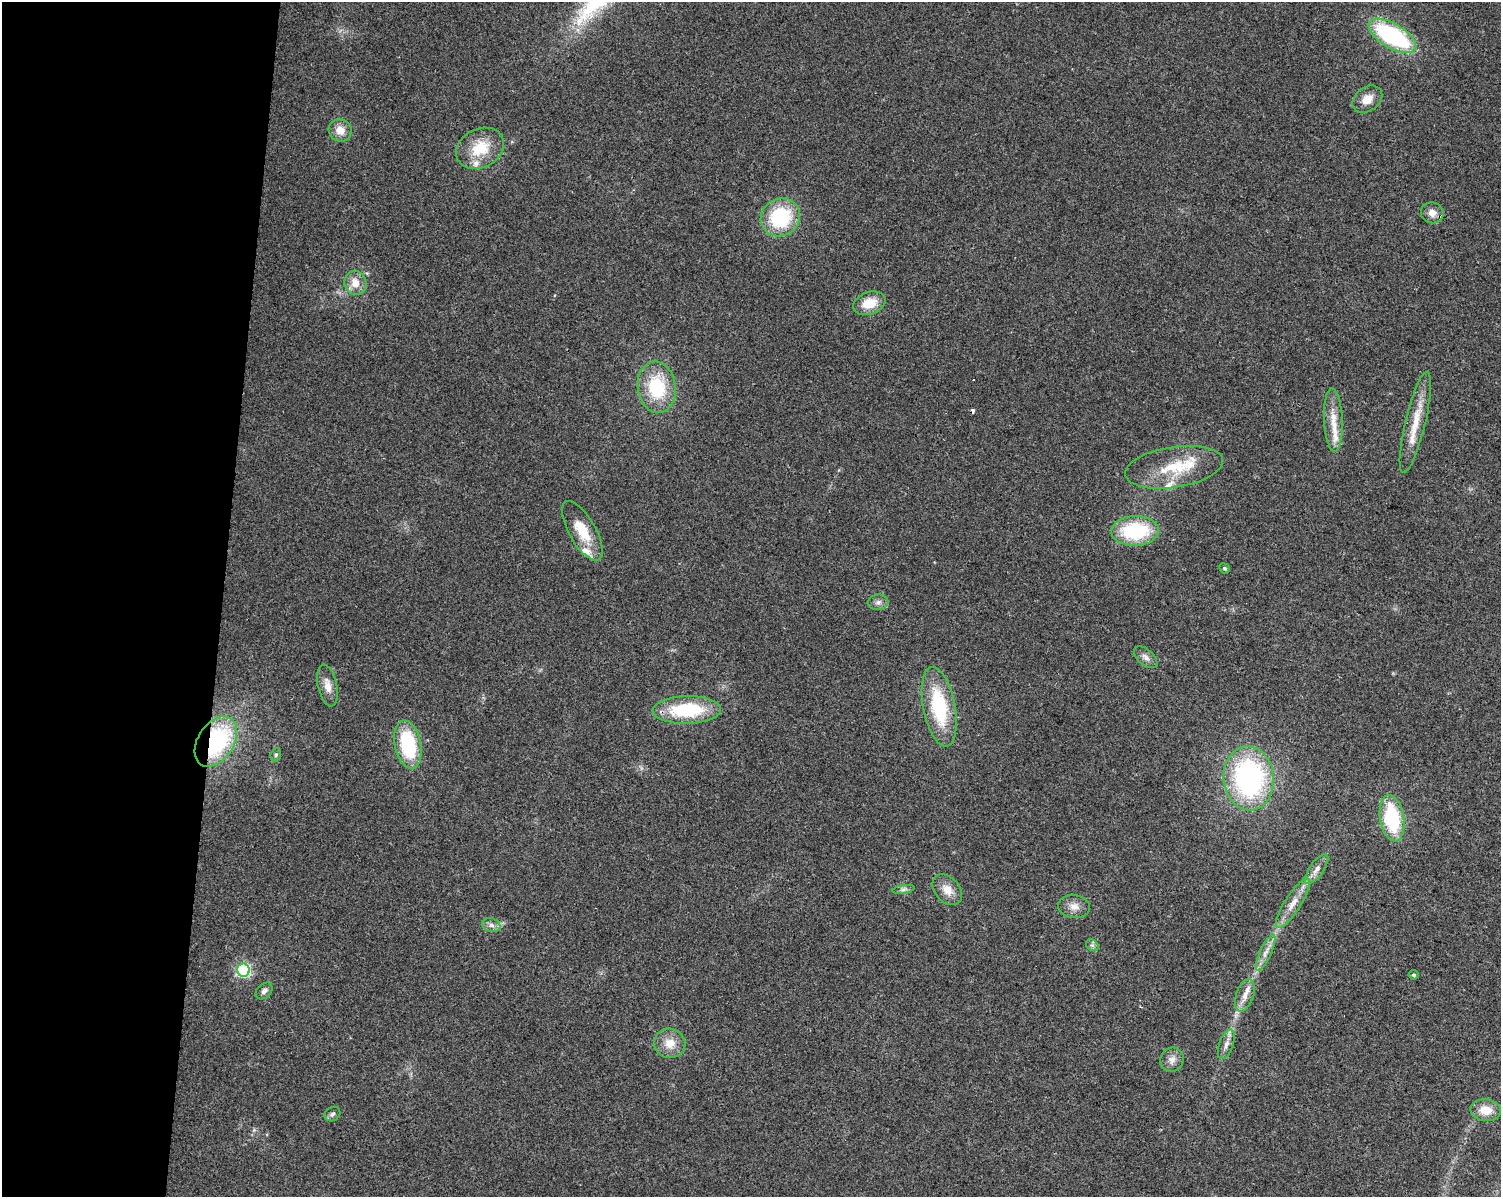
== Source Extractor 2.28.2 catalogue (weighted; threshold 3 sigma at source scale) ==
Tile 4 of 3 x 4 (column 1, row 2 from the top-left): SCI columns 283-1781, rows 2393-3587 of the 5002 x 4788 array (HDU 1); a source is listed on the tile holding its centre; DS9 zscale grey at full resolution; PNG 1503 x 1199 px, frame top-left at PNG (2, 2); each listed source drawn as its Kron ellipse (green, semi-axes under 4 px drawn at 4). Shown black and unused: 15% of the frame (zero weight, under 2 of 3 exposures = <1% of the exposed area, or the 3 px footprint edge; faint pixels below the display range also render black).
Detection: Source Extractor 2.28.2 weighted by HDU 2 'WHT'; one run over the whole footprint, this tile lists its part. Background 0.0647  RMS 0.0074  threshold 0.0335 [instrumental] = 3 sigma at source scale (4.5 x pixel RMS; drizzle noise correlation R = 1.50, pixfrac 1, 0.0396/0.0396 arcsec/px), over >= 5 px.
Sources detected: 49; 3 cosmic-ray / hot-pixel residue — neither listed nor drawn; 4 inside a brighter listed object's ellipse — not listed separately; the other 42 listed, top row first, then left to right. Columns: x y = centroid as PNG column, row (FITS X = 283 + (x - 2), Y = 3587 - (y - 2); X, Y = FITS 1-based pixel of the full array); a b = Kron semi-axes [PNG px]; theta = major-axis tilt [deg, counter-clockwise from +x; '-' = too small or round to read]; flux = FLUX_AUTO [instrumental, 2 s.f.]
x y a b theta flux
1392 36 27 12 -31 98
1367 99 16 12 36 10
340 130 12 11 - 9.1
480 148 25 19 28 25
1432 213 11 10 - 5.8
780 217 20 18 30 56
355 283 12 10 -71 9.5
869 303 16 11 19 16
657 387 26 19 -83 44
1333 420 32 9 -88 14
1415 422 52 10 76 21
1174 467 49 20 9 36
582 531 33 13 -60 22
1135 531 24 15 2 57
1224 568 5 5 - 1.5
878 602 10 8 6 3.2
1146 657 14 8 -41 4
327 686 21 9 -79 8
939 707 40 16 -79 57
687 710 34 14 1 54
216 742 27 18 57 92
408 744 24 13 -78 55
276 755 7 5 68 1.5
1249 778 32 25 -84 150
1392 818 23 12 -80 56
1317 869 17 7 55 5
904 889 11 4 9 2.2
947 890 17 12 -48 9.7
1293 903 29 8 58 11
1074 906 16 11 -6 7.1
491 925 9 6 -17 3.2
1092 945 7 5 -42 1.8
1265 953 20 6 65 6.2
243 970 6 6 - 120
1413 975 5 4 - 1.8
264 991 10 6 44 2.7
1245 995 17 8 71 7.4
670 1043 16 14 -14 12
1226 1044 15 7 70 4.9
1172 1060 12 11 - 5.4
1486 1110 15 11 -5 12
332 1114 8 6 35 2.1
Overlapping masked pixels (flux is a lower limit): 2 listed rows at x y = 687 710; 216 742